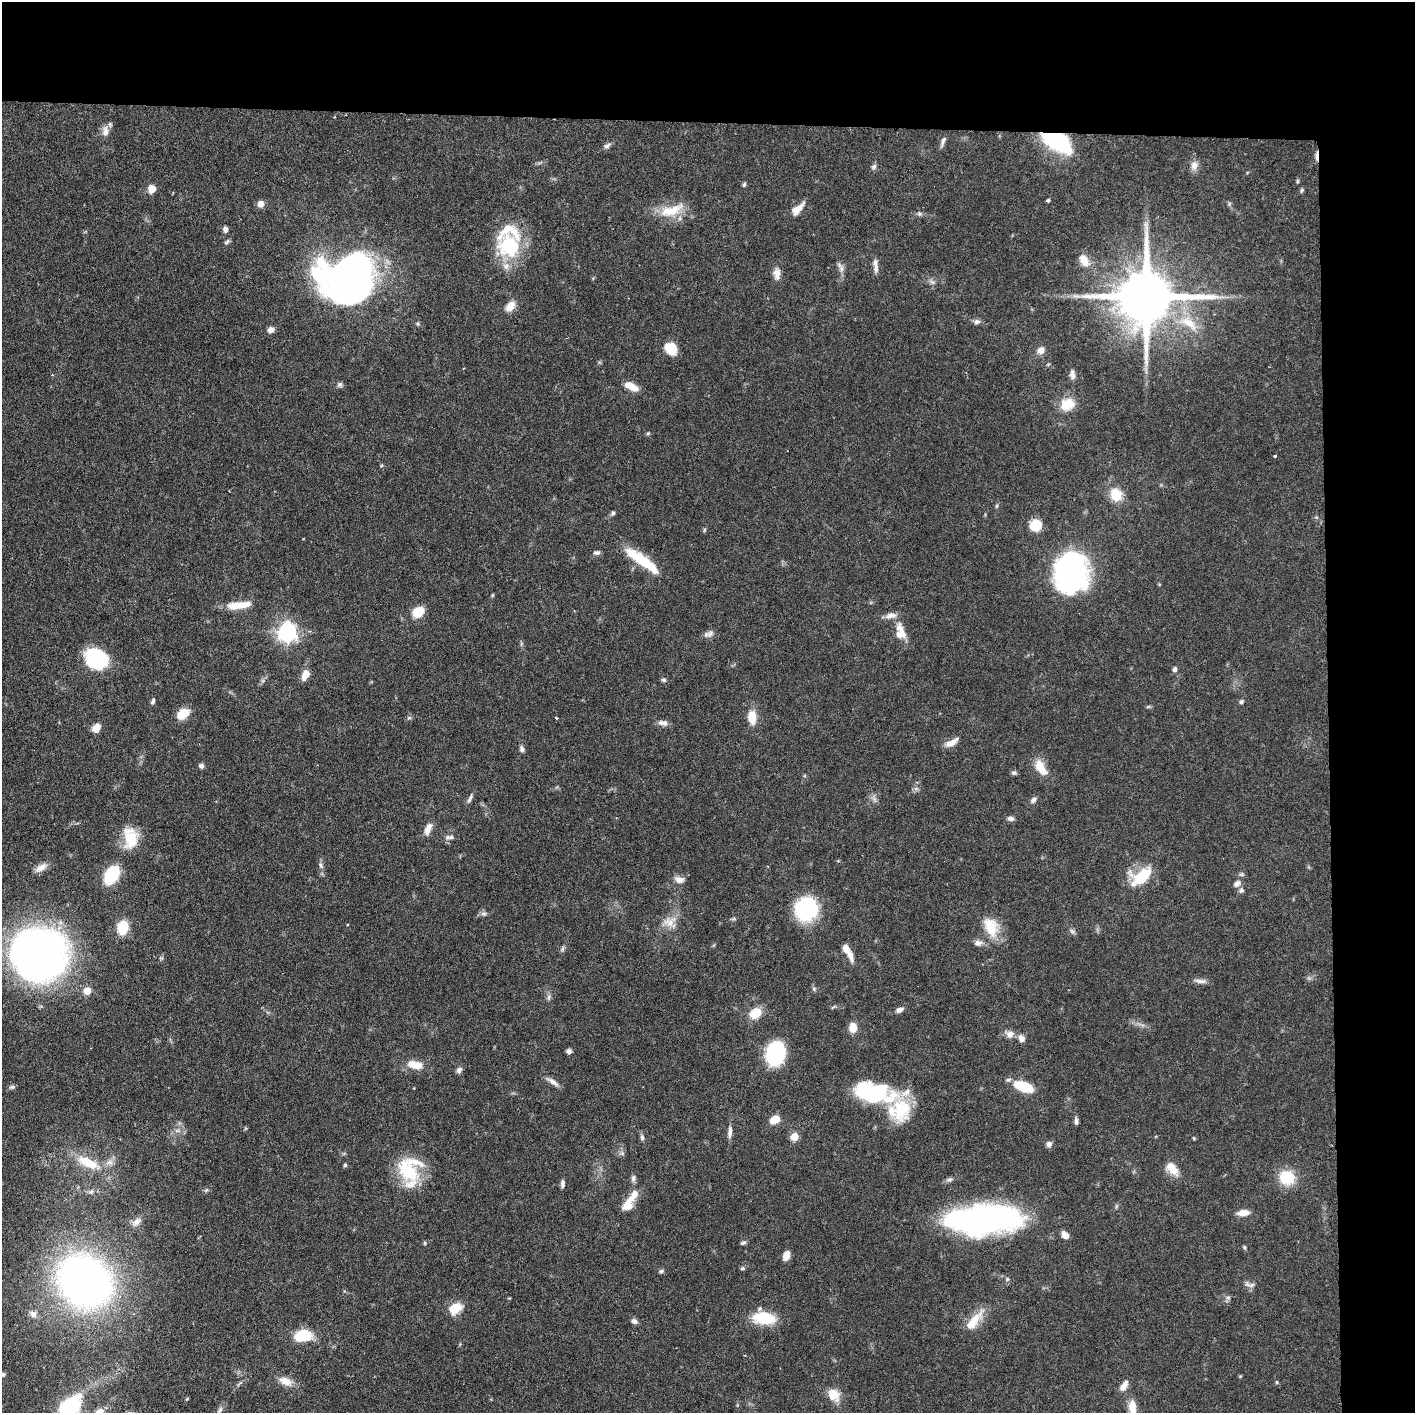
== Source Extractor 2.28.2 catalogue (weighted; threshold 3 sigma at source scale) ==
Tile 3 of 3 x 3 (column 3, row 1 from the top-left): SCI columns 2845-4257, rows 2826-4236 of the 4276 x 4236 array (HDU 1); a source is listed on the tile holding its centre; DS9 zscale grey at full resolution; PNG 1417 x 1415 px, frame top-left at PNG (2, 2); no overlay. Shown black and unused: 14% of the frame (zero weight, under 3 of 6 exposures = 1% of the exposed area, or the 3 px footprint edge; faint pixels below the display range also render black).
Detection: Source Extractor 2.28.2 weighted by HDU 2 'WHT'; one run over the whole footprint, this tile lists its part. Background 0.0621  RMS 0.0029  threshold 0.012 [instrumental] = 3 sigma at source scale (4.09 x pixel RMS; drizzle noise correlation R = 1.36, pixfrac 0.8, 0.05/0.05 arcsec/px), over >= 5 px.
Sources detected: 180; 3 inside a brighter object's white glare — not listed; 11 inside a brighter listed object's ellipse — not listed separately; the other 166 listed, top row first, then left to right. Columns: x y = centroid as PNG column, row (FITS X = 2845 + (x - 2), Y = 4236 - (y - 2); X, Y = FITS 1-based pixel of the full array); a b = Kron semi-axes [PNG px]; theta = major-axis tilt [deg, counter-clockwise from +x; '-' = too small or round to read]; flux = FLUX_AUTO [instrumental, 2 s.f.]
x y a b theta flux
105 131 16 8 -89 2
943 141 14 5 74 0.97
1057 141 24 11 -34 47
607 146 10 6 29 0.88
1317 156 15 3 88 1.1
874 166 7 6 - 0.75
1194 166 13 10 84 1.9
1297 181 7 3 82 0.37
744 184 6 4 83 0.5
152 189 9 8 - 2.5
1302 190 7 4 73 0.43
1048 200 4 3 - 0.45
261 204 8 7 - 1.8
1229 204 6 4 72 0.42
798 209 19 8 43 3.1
671 210 35 13 19 7.5
919 214 7 6 - 0.63
225 229 7 6 - 0.95
227 242 9 5 45 0.57
509 246 31 30 - 18
1084 260 17 11 -57 3.2
876 268 14 7 -89 1.4
841 269 10 6 88 1.2
351 274 41 32 90 130
777 274 16 9 -89 2.1
932 282 7 6 - 0.84
1076 296 15 3 -7 1.2
1146 297 17 15 1 2100
510 306 14 9 49 2.8
977 322 9 7 19 0.93
1189 323 29 13 -36 7.7
271 330 7 7 - 1.5
671 349 12 9 -45 7.4
1041 350 10 8 27 2
1073 375 10 9 - 1.2
340 385 7 6 - 0.71
631 386 17 7 -27 3.4
1067 404 19 15 24 5.6
648 433 5 4 - 0.37
1275 456 4 3 - 0.24
382 465 5 3 - 0.31
1116 494 13 12 - 6.2
996 506 6 4 70 0.36
613 513 6 5 - 0.59
1036 525 10 10 - 7.1
704 530 6 4 71 0.35
597 552 8 5 5 0.82
642 560 43 10 -36 12
1070 572 37 30 -90 68
492 595 6 4 89 0.3
239 605 30 8 8 5.4
418 612 9 7 30 8.7
900 631 24 13 -77 4.3
287 632 8 8 - 100
710 633 12 7 71 1.1
96 658 21 17 -19 24
1175 669 7 5 78 0.76
305 675 11 6 65 3.5
664 680 6 5 - 0.6
153 701 7 5 66 0.63
1241 702 6 5 - 0.63
1148 707 7 4 19 0.37
182 714 13 8 37 5.6
752 717 16 9 -87 4.5
409 718 7 4 1 0.45
556 718 3 2 - 0.35
663 723 14 7 -9 1.5
96 728 9 7 56 3.1
951 743 17 7 30 2.6
522 749 8 6 -61 0.81
201 766 6 6 - 0.86
1040 767 20 10 -59 4.9
1014 773 7 5 -9 0.64
916 789 7 4 -19 0.55
470 798 14 4 63 0.86
1033 800 9 6 48 1
1011 819 8 6 -6 0.95
428 829 15 7 67 2.2
451 837 8 5 -20 0.84
130 838 27 18 -86 8.1
321 865 10 4 -67 0.83
41 867 17 8 33 2.2
1241 874 8 6 1 0.59
112 875 16 10 60 16
1142 876 30 18 34 9.7
679 880 11 8 -7 1.9
1237 884 10 7 36 1.4
1241 890 7 7 - 0.75
807 909 19 18 - 31
484 914 8 6 0 0.81
734 919 6 4 -18 0.39
669 922 20 15 21 4
991 927 27 16 -68 7.6
123 928 10 9 - 9.4
1072 931 9 5 -45 0.66
978 943 10 8 8 1.4
562 949 8 5 72 0.61
39 954 44 42 9 170
850 955 18 7 -74 2.3
1200 981 18 5 -4 1.3
814 989 6 6 - 0.5
87 991 5 5 - 5.7
548 997 9 4 81 0.7
833 1007 8 3 32 0.37
899 1010 11 6 22 1.2
755 1013 12 10 31 5.7
853 1027 8 6 -88 4.8
1010 1034 12 9 -13 1.9
1021 1038 8 7 - 1.7
569 1051 6 5 - 1
775 1053 19 14 75 25
415 1065 20 10 -12 4.3
459 1070 8 6 53 1
552 1082 19 6 -34 1.6
12 1087 8 5 9 0.62
1024 1087 18 9 -20 11
874 1094 30 26 45 17
900 1110 46 27 -66 16
775 1120 11 8 32 3.9
1076 1121 10 5 -87 0.81
730 1132 17 5 85 1.4
794 1136 6 5 - 5.3
642 1137 8 5 -83 0.74
1194 1138 4 4 - 0.28
1049 1144 8 7 - 1.1
622 1153 6 5 - 0.61
88 1163 37 13 -25 8.7
345 1165 5 5 - 0.39
1173 1170 17 10 -36 3.2
408 1171 34 20 -46 14
633 1178 9 6 85 0.92
1287 1178 15 14 - 9.8
949 1179 8 6 22 0.78
562 1184 10 5 86 0.89
206 1190 7 4 45 0.49
91 1192 9 6 36 0.82
632 1198 29 9 51 4.2
1243 1213 12 6 6 2.8
983 1220 69 26 3 94
136 1222 15 8 38 1.7
1065 1235 8 6 -51 2.2
425 1243 5 4 - 0.36
743 1243 7 5 26 0.57
1244 1247 5 5 - 0.4
786 1255 8 6 69 3.1
742 1268 6 5 - 0.47
661 1271 6 5 - 0.53
1007 1279 6 5 - 0.46
85 1281 39 33 -42 190
1252 1285 9 5 27 0.95
1228 1297 7 4 0 0.57
455 1308 15 10 34 5.2
33 1314 9 8 - 1.3
764 1318 25 13 -7 10
634 1321 8 6 -22 1
973 1322 31 10 52 6.1
303 1336 16 10 4 10
3 1375 5 5 - 0.4
285 1381 19 10 -20 3.1
1277 1382 6 3 -90 0.29
1124 1385 15 7 58 2
833 1395 12 10 -51 5.2
187 1399 5 4 - 0.29
70 1406 28 17 36 21
1132 1408 22 10 -87 4.1
100 1412 9 7 16 1.8
Overlapping masked pixels (flux is a lower limit): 2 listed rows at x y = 1057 141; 1317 156
Isophote crosses this tile's border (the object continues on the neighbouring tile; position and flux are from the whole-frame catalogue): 3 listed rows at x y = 70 1406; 1132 1408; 100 1412